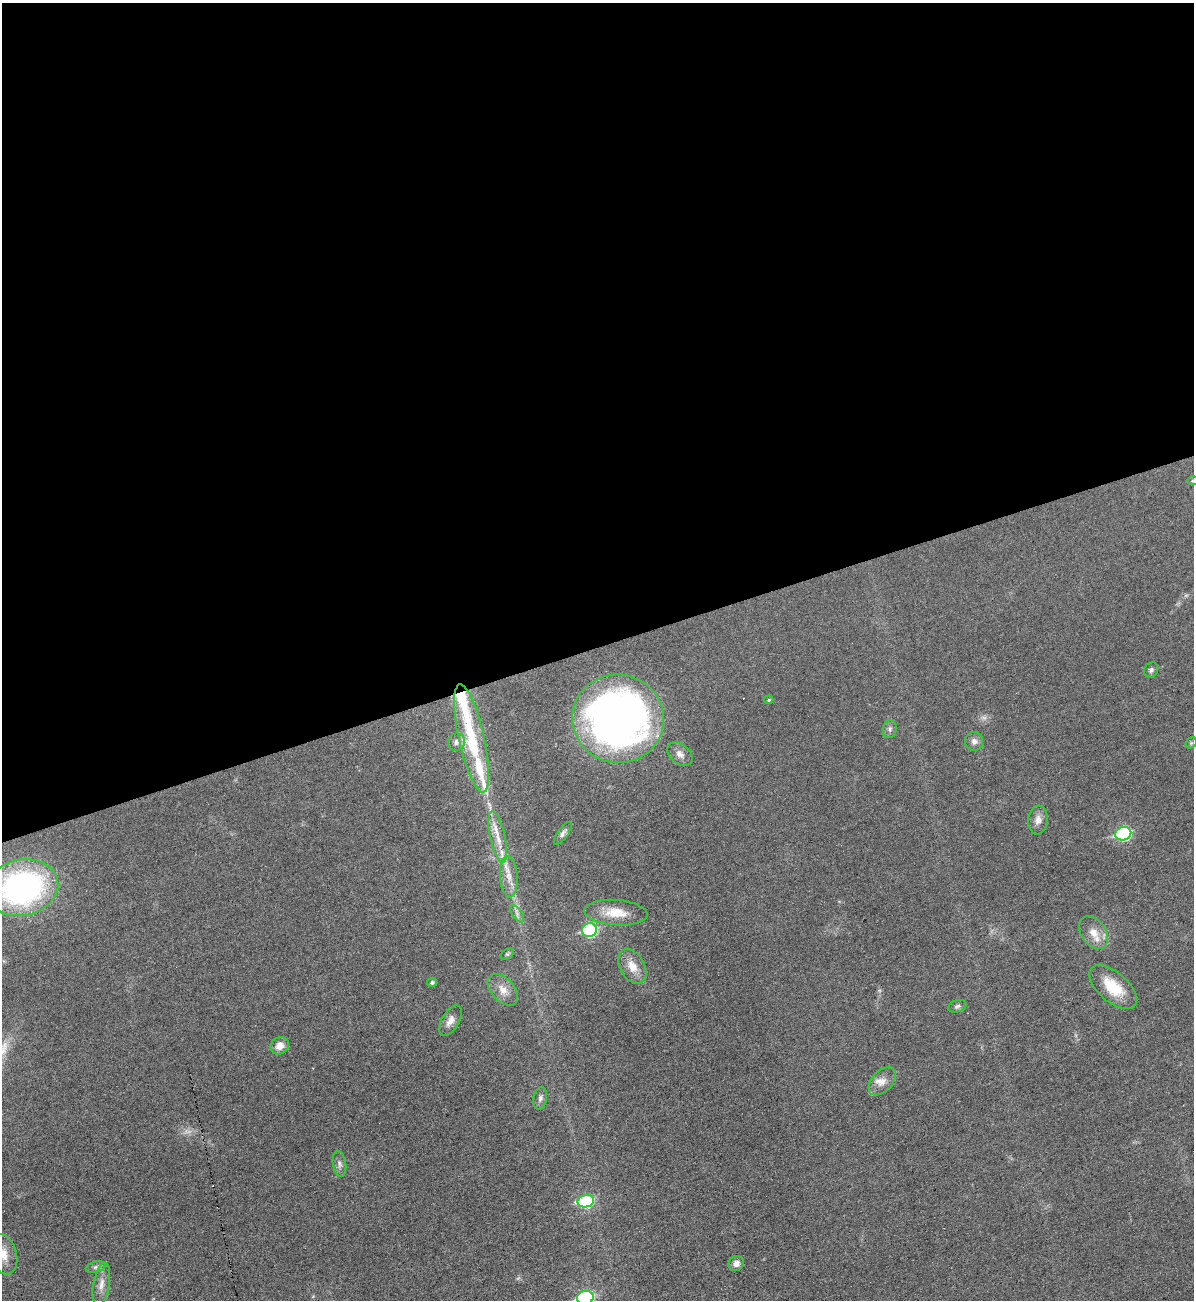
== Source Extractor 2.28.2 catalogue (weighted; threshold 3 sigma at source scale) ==
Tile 2 of 4 x 4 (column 2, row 1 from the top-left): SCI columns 1458-2649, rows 3894-5191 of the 5175 x 5193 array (HDU 1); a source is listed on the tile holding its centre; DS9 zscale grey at full resolution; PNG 1196 x 1302 px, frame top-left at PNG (2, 3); each listed source drawn as its Kron ellipse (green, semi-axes under 4 px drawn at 4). Shown black and unused: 50% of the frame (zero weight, under 3 of 6 exposures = <1% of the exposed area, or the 3 px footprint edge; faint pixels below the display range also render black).
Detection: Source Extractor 2.28.2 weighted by HDU 2 'WHT'; one run over the whole footprint, this tile lists its part. Background 0.0232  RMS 0.0037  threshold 0.0151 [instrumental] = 3 sigma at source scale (4.09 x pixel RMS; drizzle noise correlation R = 1.36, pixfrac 0.8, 0.05/0.05 arcsec/px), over >= 5 px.
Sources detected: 44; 3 too faint to see at this stretch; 1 cosmic-ray / hot-pixel residue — neither listed nor drawn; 3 inside a brighter listed object's ellipse — not listed separately; the other 37 listed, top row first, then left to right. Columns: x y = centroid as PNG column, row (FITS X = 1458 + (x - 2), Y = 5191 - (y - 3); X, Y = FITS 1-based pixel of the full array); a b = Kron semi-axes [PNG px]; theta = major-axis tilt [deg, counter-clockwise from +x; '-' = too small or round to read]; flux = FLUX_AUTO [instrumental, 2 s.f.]
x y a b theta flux
1193 481 6 4 2 0.45
1151 670 8 6 50 0.94
769 700 5 3 - 0.42
618 719 46 44 -13 220
890 729 9 7 81 1.1
472 738 55 12 -78 25
974 741 9 9 - 1.5
457 742 9 8 - 1.7
1191 743 6 5 - 0.49
680 754 14 9 -40 2.3
1038 820 14 9 83 2.5
563 833 13 5 55 1.3
1123 834 8 7 - 39
498 837 26 7 -77 5.1
509 877 21 9 -85 4.2
22 888 36 28 13 95
616 913 32 12 -4 7.6
517 914 10 5 -55 1.2
589 930 7 6 - 36
1094 933 18 12 -56 4.6
507 954 7 5 35 0.59
632 966 18 12 -59 4.9
432 982 5 4 - 0.88
1113 987 29 15 -41 11
503 990 19 11 -47 3.8
957 1006 9 6 17 0.88
450 1021 17 8 60 2.6
279 1046 9 8 - 3
882 1081 16 10 47 3.2
540 1098 11 7 79 1.3
339 1164 13 6 -80 1.4
586 1201 8 6 13 28
3 1254 21 13 -73 5.1
736 1263 8 7 - 1.8
96 1267 10 5 15 0.95
101 1284 22 8 80 3.2
585 1298 8 7 - 54
Isophote crosses this tile's border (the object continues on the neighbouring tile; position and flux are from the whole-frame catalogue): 4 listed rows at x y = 1193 481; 22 888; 3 1254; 585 1298